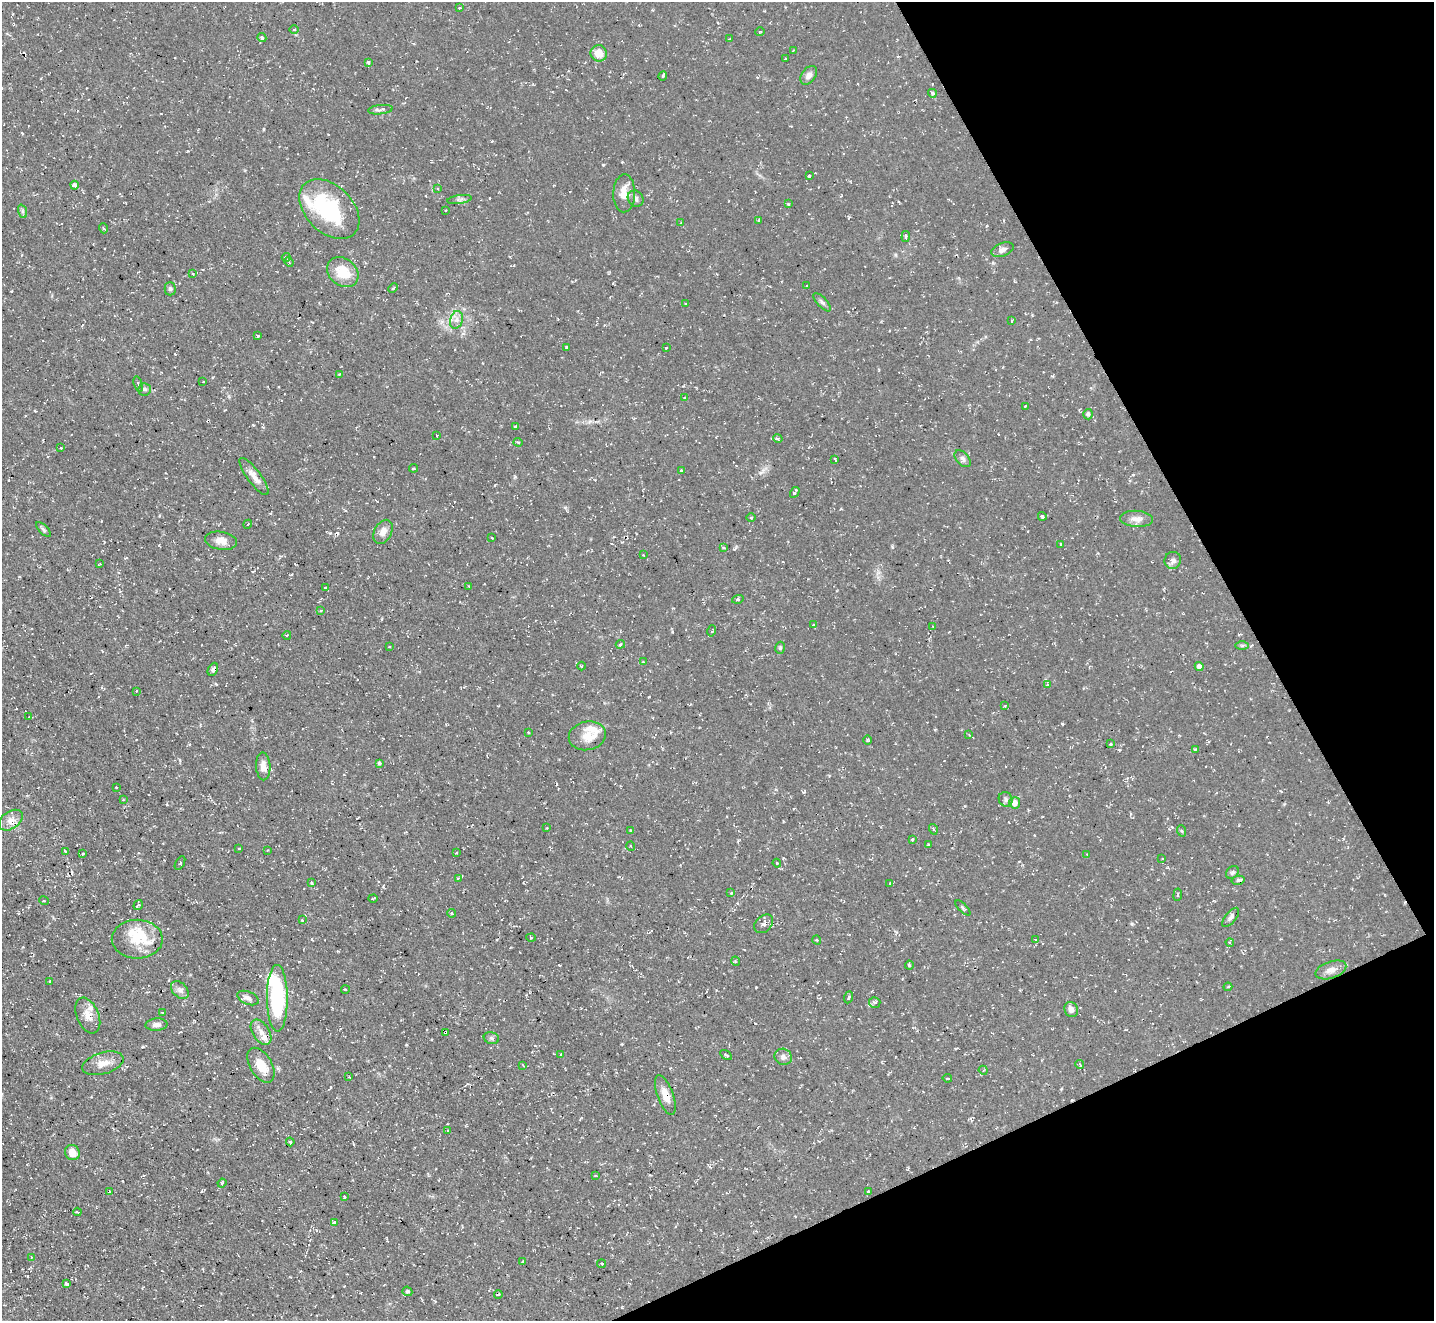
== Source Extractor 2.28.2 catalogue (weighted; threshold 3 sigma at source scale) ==
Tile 12 of 4 x 4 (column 4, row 3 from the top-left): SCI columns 4296-5727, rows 1607-2925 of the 5727 x 5714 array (HDU 1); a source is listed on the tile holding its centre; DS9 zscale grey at full resolution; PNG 1436 x 1323 px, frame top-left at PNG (2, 2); each listed source drawn as its Kron ellipse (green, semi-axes under 4 px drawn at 4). Shown black and unused: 22% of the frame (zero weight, under 2 of 3 exposures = <1% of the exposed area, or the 3 px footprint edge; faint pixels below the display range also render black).
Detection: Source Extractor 2.28.2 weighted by HDU 2 'WHT'; one run over the whole footprint, this tile lists its part. Background 0.0548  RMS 0.0065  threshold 0.0293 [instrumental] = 3 sigma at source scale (4.5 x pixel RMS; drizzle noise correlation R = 1.50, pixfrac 1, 0.05/0.05 arcsec/px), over >= 5 px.
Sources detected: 208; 2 inside a brighter object's white glare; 12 cosmic-ray / hot-pixel residue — neither listed nor drawn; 7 inside a brighter listed object's ellipse — not listed separately; the other 187 listed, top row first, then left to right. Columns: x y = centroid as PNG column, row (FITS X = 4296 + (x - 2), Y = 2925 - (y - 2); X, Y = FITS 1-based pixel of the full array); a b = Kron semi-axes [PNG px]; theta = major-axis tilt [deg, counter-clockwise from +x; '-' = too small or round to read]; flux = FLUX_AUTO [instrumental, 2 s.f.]
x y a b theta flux
459 8 3 3 - 0.8
294 29 5 3 - 0.72
760 32 5 3 - 0.54
262 37 4 4 - 1.5
729 39 3 2 - 0.65
793 50 3 2 - 0.7
599 53 8 8 - 8.1
785 59 3 2 - 0.45
368 62 4 3 - 1.4
809 75 10 7 53 3.2
663 76 5 3 - 0.88
932 93 4 4 - 1.5
380 110 12 4 6 2.5
809 176 3 3 - 1.9
74 185 4 4 - 1.7
438 189 3 2 - 0.53
624 193 19 11 89 9.1
636 198 8 7 - 2.3
460 199 12 4 8 1.8
788 204 3 3 - 0.58
329 209 35 23 -45 49
446 210 3 2 - 0.44
22 211 7 4 -72 1.2
759 220 3 3 - 1.2
681 223 3 2 - 0.47
103 228 5 3 - 0.69
906 236 5 3 - 0.97
1002 250 11 6 22 3.2
286 257 4 3 - 1
289 262 5 3 - 0.7
343 272 17 13 -38 16
193 274 3 2 - 0.9
807 286 3 2 - 0.5
393 288 5 3 - 0.66
170 289 6 5 - 1.3
822 302 11 4 -47 1.8
686 304 3 3 - 0.89
456 320 9 6 74 3.1
1012 321 4 2 - 0.66
258 336 3 3 - 0.81
566 347 3 3 - 0.9
666 348 3 3 - 0.6
339 374 2 2 - 0.4
203 382 3 2 - 0.54
138 384 8 3 -74 1
144 389 6 6 - 1.6
685 398 4 3 - 1.6
1025 406 3 2 - 0.55
1088 414 5 5 - 1.7
515 427 3 3 - 0.86
436 435 3 3 - 1.2
778 438 5 4 - 1.3
518 442 4 4 - 0.79
61 448 4 3 - 0.51
835 459 4 2 - 0.85
963 459 10 6 -48 2.2
413 468 4 2 - 0.71
681 470 4 3 - 0.92
254 476 23 6 -53 5.4
795 492 5 3 - 1.6
1042 516 4 3 - 0.98
751 518 5 3 - 0.57
1137 519 16 8 -4 4.9
248 524 4 3 - 0.59
43 529 9 4 -45 1.3
383 532 13 8 63 4.9
492 538 3 2 - 0.58
221 541 16 9 -9 5.5
1061 544 3 3 - 0.96
723 548 4 4 - 1
643 555 2 2 - 0.39
1173 560 8 8 - 2.4
100 564 4 2 - 0.52
469 586 3 2 - 0.56
325 588 3 2 - 0.64
738 599 6 4 18 1
321 610 4 3 - 0.71
813 625 3 2 - 0.67
933 627 3 3 - 0.54
712 631 6 3 74 0.83
287 635 4 3 - 0.65
620 644 5 4 - 1.1
1242 645 7 4 1 1
389 647 3 2 - 0.61
780 648 6 4 74 1.1
643 662 3 3 - 0.48
582 666 4 3 - 0.56
1199 666 4 4 - 2.5
213 669 7 4 63 1.4
1047 684 4 4 - 0.87
136 691 4 2 - 0.49
1004 706 3 2 - 1
29 717 2 2 - 0.44
528 732 3 3 - 1.1
969 735 3 3 - 0.69
587 736 19 14 12 12
868 740 5 3 - 0.71
1110 744 4 3 - 0.69
1195 749 3 3 - 0.76
379 763 4 3 - 1.3
263 766 14 7 -87 4.9
116 788 3 2 - 0.59
1006 799 7 6 - 1.7
123 800 4 2 - 0.48
1015 803 6 5 - 4.5
11 820 13 8 35 5.3
547 828 3 3 - 0.5
933 829 5 3 - 0.65
630 830 3 2 - 0.48
1182 831 6 3 -70 0.71
912 839 4 3 - 0.72
928 845 4 2 - 0.51
631 846 5 3 - 0.46
239 848 4 2 - 0.64
268 850 3 2 - 0.6
65 851 3 2 - 0.92
456 853 3 2 - 0.43
83 854 4 3 - 0.66
1087 854 2 2 - 0.35
1162 859 2 2 - 0.6
180 863 7 3 60 0.82
777 863 4 3 - 0.86
1232 872 7 5 44 1.3
458 878 4 3 - 0.89
1238 880 7 4 14 0.91
312 883 3 3 - 1
890 883 3 3 - 1.1
731 893 3 3 - 0.92
1178 895 6 3 82 0.79
373 898 4 2 - 0.66
44 901 5 3 - 0.55
138 905 5 4 - 1.3
963 908 10 3 -45 1.2
452 913 4 4 - 1
1231 917 11 5 51 2.1
302 920 3 2 - 0.57
764 924 11 8 43 2.9
531 938 4 3 - 0.65
137 939 25 19 0 18
817 940 4 3 - 0.58
1036 940 4 3 - 0.82
1230 942 4 3 - 0.98
735 961 5 3 - 0.63
909 965 4 4 - 0.9
1331 970 16 8 18 4.7
50 981 3 3 - 0.89
1228 987 4 3 - 0.91
345 989 4 2 - 0.48
180 990 10 7 -45 2.7
849 997 6 3 67 1.1
248 998 11 6 -23 2.8
277 998 33 10 -90 63
875 1002 6 5 - 1.5
1071 1010 8 6 -64 3.3
162 1013 3 2 - 0.53
88 1016 19 11 -68 7.1
156 1025 11 6 5 3.1
261 1032 14 8 -56 4.8
445 1032 4 3 - 1.9
491 1038 8 6 -16 1.5
561 1054 3 3 - 0.8
726 1055 7 3 -31 0.73
783 1057 9 8 - 2.6
103 1063 21 10 17 7.5
1080 1064 4 4 - 0.87
261 1065 19 11 -59 11
523 1065 4 2 - 0.51
983 1070 4 4 - 0.82
349 1077 3 2 - 1.1
947 1078 4 3 - 0.88
665 1095 21 8 -70 7.8
447 1130 4 3 - 0.55
290 1142 4 3 - 0.9
72 1153 8 7 - 7.7
595 1176 4 2 - 0.48
222 1183 4 3 - 0.73
109 1191 3 2 - 0.72
869 1192 3 3 - 3.8
344 1197 3 3 - 0.94
77 1212 4 2 - 0.79
334 1222 4 3 - 18
32 1257 4 3 - 0.7
522 1262 3 2 - 0.5
602 1264 4 3 - 1.2
67 1284 4 3 - 1.4
407 1291 5 4 - 1.1
498 1295 4 2 - 0.78
Overlapping masked pixels (flux is a lower limit): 1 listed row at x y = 445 1032
Unlisted compact peaks at least as high as the median listed source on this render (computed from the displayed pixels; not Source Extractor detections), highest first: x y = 603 165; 1062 724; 756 987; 330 533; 515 477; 649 697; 216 684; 892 547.